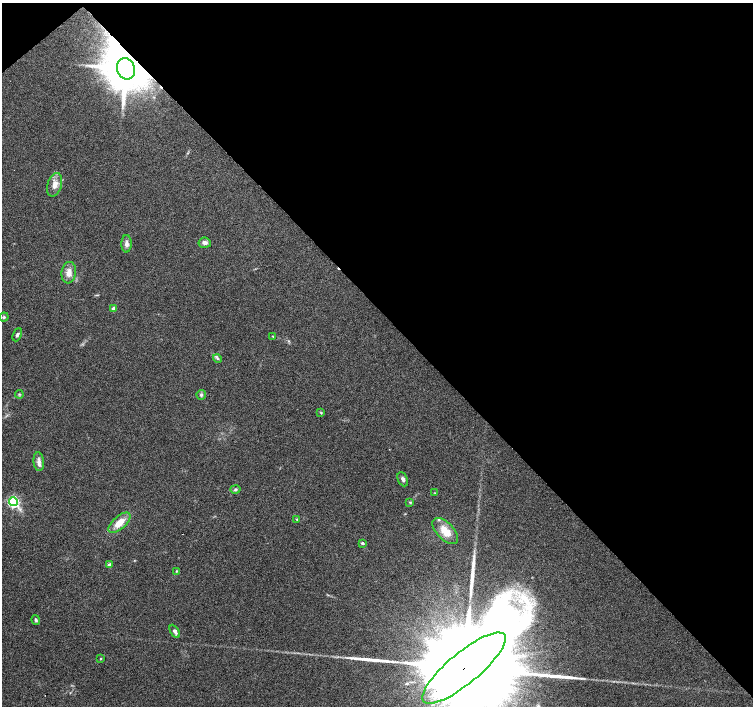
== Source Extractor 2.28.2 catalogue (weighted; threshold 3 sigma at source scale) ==
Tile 3 of 4 x 4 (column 3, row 1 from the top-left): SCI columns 3007-4508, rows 4366-5772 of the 6015 x 5983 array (HDU 1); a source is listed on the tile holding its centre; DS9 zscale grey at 2 x 2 block average (1 PNG px = mean of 2 x 2 image px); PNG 755 x 708 px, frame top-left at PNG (2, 3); each listed source drawn as its Kron ellipse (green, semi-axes under 4 px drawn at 4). Shown black and unused: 45% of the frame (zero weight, under 4 of 7 exposures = <1% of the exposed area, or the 3 px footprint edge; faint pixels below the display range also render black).
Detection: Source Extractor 2.28.2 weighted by HDU 2 'WHT'; one run over the whole footprint, this tile lists its part. Background 0.0919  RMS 0.0039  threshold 0.0158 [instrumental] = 3 sigma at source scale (4.09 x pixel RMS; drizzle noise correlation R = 1.36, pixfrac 0.8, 0.0396/0.0396 arcsec/px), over >= 5 px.
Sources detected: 34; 1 cosmic-ray / hot-pixel residue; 3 long thin detections or spike segments (spike, bleed or trail) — neither listed nor drawn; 1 inside a brighter listed object's ellipse — not listed separately; the other 29 listed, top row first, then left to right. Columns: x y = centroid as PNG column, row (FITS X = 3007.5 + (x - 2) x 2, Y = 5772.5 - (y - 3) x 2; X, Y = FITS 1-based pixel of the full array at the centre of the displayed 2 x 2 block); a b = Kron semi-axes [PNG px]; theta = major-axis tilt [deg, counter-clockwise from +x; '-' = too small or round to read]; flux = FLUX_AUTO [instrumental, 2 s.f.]
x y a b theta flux
126 69 11 9 -70 3700
55 185 12 7 73 7.6
205 243 6 5 - 3.8
126 244 9 5 90 3.8
69 273 11 7 83 7.1
114 308 3 3 - 4.8
4 317 5 4 - 1.4
17 335 7 4 66 1.9
273 336 3 2 - 0.56
217 359 4 3 - 1.2
19 394 4 2 - 0.89
201 395 5 4 - 1.6
321 413 4 3 - 0.82
39 462 9 5 -83 4.2
403 479 7 5 -65 2.3
235 489 5 4 - 1.5
435 493 4 2 - 0.51
13 502 4 4 - 110
410 502 4 2 - 0.75
297 519 3 3 - 0.72
119 523 13 6 42 13
445 531 16 8 -46 14
362 543 3 2 - 1.8
109 565 4 4 - 2.1
176 571 4 3 - 0.81
36 620 5 3 - 1.3
175 631 7 4 -58 2.8
101 659 3 3 - 0.62
464 668 52 15 39 62000
Overlapping masked pixels (flux is a lower limit): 2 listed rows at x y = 126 69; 464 668
Isophote crosses this tile's border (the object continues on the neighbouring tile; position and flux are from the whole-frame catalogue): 1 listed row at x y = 464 668